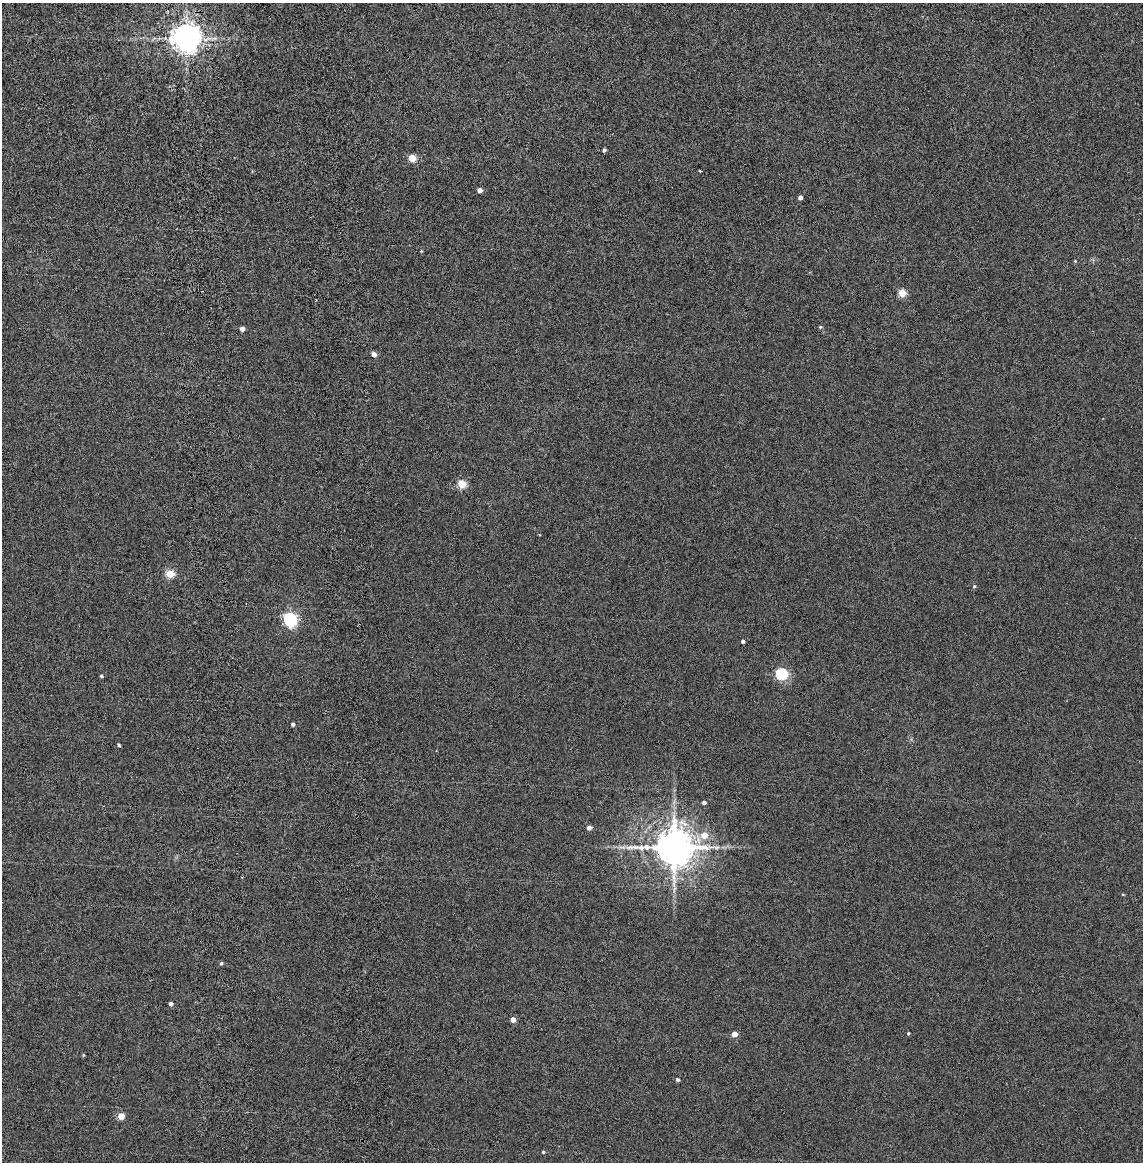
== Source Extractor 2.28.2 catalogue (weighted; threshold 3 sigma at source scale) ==
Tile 11 of 4 x 4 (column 3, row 3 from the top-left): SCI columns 2421-3561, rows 1257-2416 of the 4856 x 4834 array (HDU 1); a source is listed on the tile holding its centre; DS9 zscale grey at full resolution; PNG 1145 x 1164 px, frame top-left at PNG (2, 3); no overlay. Shown black and unused: <1% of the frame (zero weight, under 4 of 8 exposures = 14% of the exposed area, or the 3 px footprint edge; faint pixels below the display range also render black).
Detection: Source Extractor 2.28.2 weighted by HDU 2 'WHT'; one run over the whole footprint, this tile lists its part. Background 0.00199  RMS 0.0021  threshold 0.00844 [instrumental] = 3 sigma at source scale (4.09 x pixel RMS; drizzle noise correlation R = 1.36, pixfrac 0.8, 0.05/0.05 arcsec/px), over >= 5 px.
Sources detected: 35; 1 long thin detection or spike segment (spike, bleed or trail) — not listed; the other 34 listed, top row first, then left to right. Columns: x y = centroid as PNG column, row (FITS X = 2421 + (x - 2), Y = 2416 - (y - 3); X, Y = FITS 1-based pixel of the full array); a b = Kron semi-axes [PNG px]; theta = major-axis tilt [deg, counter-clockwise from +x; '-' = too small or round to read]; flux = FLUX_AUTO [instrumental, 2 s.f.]
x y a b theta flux
186 38 8 8 - 230
604 150 4 3 - 0.3
412 158 5 4 - 3.9
700 171 3 2 - 0.12
479 190 4 4 - 0.9
800 197 4 4 - 0.6
421 251 4 3 - 0.14
1075 261 4 4 - 0.14
902 293 5 4 - 4.4
820 327 4 4 - 0.2
242 329 4 4 - 0.83
374 354 4 4 - 0.95
462 484 5 5 - 5.5
170 574 5 4 - 5.3
974 586 4 4 - 0.2
290 619 6 6 - 30
743 641 3 3 - 0.41
781 674 5 5 - 16
101 676 4 3 - 0.24
293 724 4 3 - 0.35
119 745 3 3 - 0.23
704 803 4 4 - 0.48
589 828 4 4 - 0.69
704 835 6 6 - 2.2
674 847 11 10 - 550
221 963 4 4 - 0.25
170 1004 4 3 - 0.54
513 1020 4 4 - 1.4
908 1033 4 3 - 0.19
734 1034 4 4 - 1.5
83 1055 4 4 - 0.17
677 1080 4 4 - 0.34
121 1116 4 4 - 2.7
543 1152 4 4 - 0.21